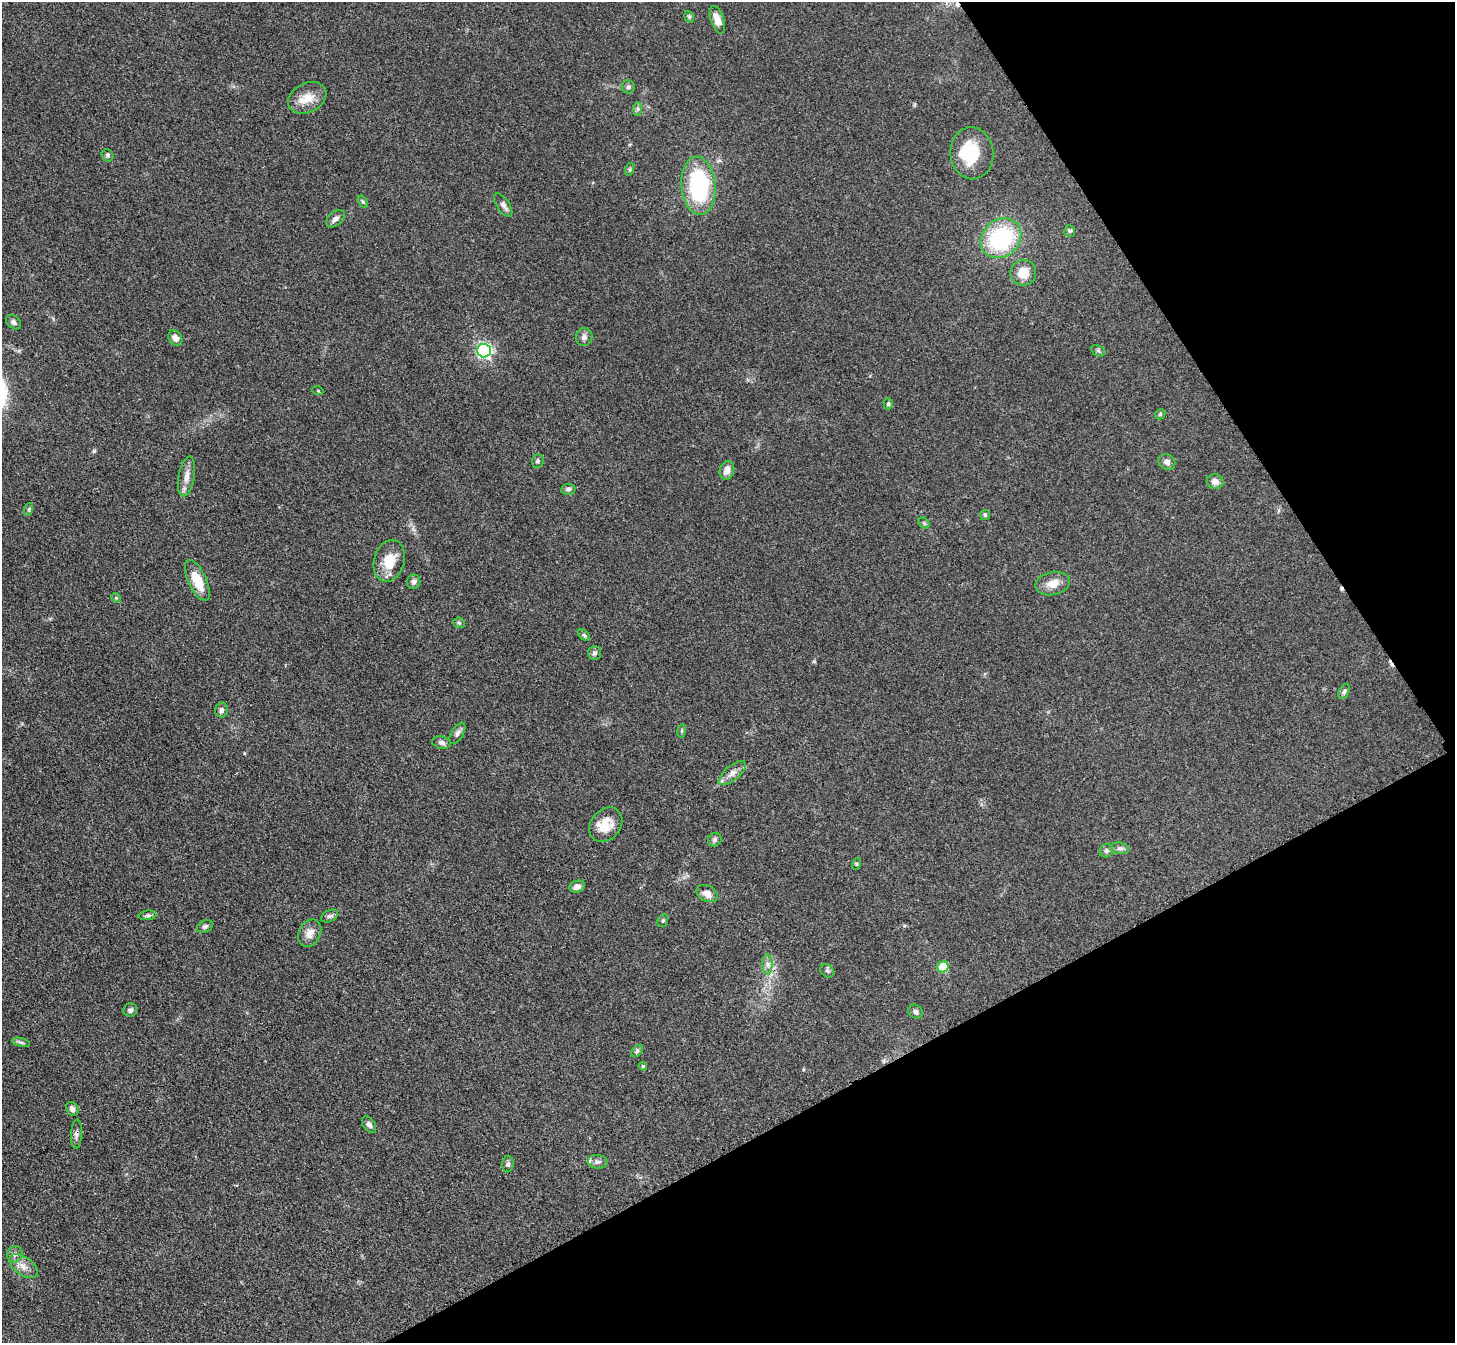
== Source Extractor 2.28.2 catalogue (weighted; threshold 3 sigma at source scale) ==
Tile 12 of 4 x 4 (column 4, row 3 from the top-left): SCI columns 4377-5829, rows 1649-2989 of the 5847 x 5841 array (HDU 1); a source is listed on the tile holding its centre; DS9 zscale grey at full resolution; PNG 1457 x 1345 px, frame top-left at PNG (2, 2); each listed source drawn as its Kron ellipse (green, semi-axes under 4 px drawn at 4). Shown black and unused: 26% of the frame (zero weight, under 3 of 4 exposures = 2% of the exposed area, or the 3 px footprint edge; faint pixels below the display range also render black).
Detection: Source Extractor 2.28.2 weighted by HDU 2 'WHT'; one run over the whole footprint, this tile lists its part. Background 0.0921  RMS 0.0063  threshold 0.0282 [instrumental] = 3 sigma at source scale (4.5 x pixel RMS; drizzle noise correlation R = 1.50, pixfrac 1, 0.05/0.05 arcsec/px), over >= 5 px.
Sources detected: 78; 1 inside a brighter object's white glare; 3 cosmic-ray / hot-pixel residue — neither listed nor drawn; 1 inside a brighter listed object's ellipse — not listed separately; the other 73 listed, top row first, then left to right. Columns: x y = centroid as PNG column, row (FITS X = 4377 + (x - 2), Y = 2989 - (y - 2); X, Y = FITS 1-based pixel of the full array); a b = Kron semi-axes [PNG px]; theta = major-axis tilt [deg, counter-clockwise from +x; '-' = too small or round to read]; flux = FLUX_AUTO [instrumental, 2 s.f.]
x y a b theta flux
689 17 6 4 -70 0.91
717 20 14 6 -71 6.5
628 87 6 6 - 1.4
307 98 20 14 27 9.9
638 109 7 4 90 1.2
972 153 26 21 -85 25
108 155 6 5 - 1.3
630 169 6 4 72 0.91
699 186 29 17 -85 65
363 202 7 4 -58 0.93
503 205 13 6 -57 2.6
335 219 11 7 40 2.8
1070 231 6 5 - 1
1001 238 22 18 42 60
1023 273 13 13 - 9.7
14 322 8 6 -40 1.9
584 337 9 8 - 2.6
175 338 8 6 -58 3.5
484 350 7 7 - 160
1098 351 7 5 -31 1.1
318 391 5 3 - 0.6
888 404 5 4 - 0.96
1160 414 5 4 - 0.92
538 461 7 6 - 1.2
1167 462 8 7 - 2.9
727 470 9 7 69 5
187 476 20 8 80 5.3
1215 482 8 7 - 4
568 489 7 5 5 1.6
29 509 6 4 72 0.85
985 515 5 5 - 0.89
924 523 6 5 - 0.98
389 561 21 15 73 13
197 580 22 9 -65 13
414 582 7 6 - 2.1
1053 584 17 11 12 7.1
116 598 5 4 - 0.66
459 623 6 5 - 0.92
584 635 7 4 -45 1.1
594 653 7 6 - 1.7
1344 691 8 5 64 1.5
221 710 7 6 - 2.1
682 731 7 3 82 0.8
457 733 12 6 59 2
441 742 9 6 -13 2.3
732 773 17 7 40 4.4
606 825 19 15 50 11
715 840 7 6 - 1.7
1120 848 9 5 -10 1.8
1106 851 7 6 - 1.6
856 864 6 4 71 0.77
577 887 8 6 21 3.4
707 893 11 7 -28 4.7
148 915 9 4 8 1.4
330 916 9 5 25 1.6
663 921 7 5 68 0.97
205 926 8 5 25 1.5
310 933 14 10 63 5.3
768 964 10 5 -89 2.4
943 967 5 5 - 24
827 971 7 6 - 1.4
130 1010 7 6 - 1.9
915 1012 7 6 - 1.6
21 1042 9 4 -13 1.3
637 1051 7 4 46 1.1
643 1066 4 4 - 0.82
72 1109 7 5 -58 2.2
369 1125 9 6 -56 2.1
76 1134 14 5 87 2.5
598 1162 10 7 -3 2.3
508 1164 8 5 88 1.3
15 1254 8 8 - 2.4
23 1266 16 9 -35 5.2
Overlapping masked pixels (flux is a lower limit): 2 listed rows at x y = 732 773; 76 1134